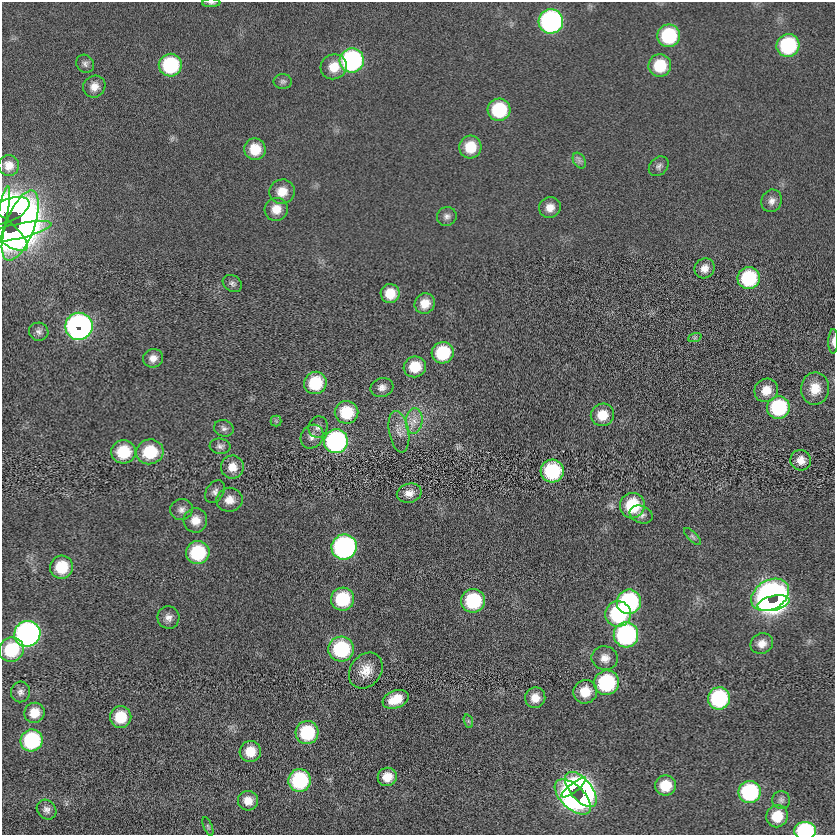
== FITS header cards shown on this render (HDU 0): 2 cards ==
NAXIS1  =                  833
NAXIS2  =                  833

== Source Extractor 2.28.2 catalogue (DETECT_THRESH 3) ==
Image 833 x 833 px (HDU 0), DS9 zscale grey, 1 PNG px = 1 image px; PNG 837 x 837 px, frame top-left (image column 1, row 833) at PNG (2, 2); each listed source drawn as its Kron ellipse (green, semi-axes under 4 px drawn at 4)
Background -0.0105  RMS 5.6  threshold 16.8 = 3 sigma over >= 5 px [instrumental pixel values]
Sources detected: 109; all 109 listed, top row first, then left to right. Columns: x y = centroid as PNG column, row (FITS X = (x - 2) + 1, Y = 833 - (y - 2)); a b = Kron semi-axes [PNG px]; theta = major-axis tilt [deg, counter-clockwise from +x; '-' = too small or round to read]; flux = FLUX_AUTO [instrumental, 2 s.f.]
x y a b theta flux
211 3 9 4 1 740
551 21 12 12 - 97000
669 36 11 11 - 28000
788 45 11 11 - 33000
352 60 12 12 - 70000
85 64 9 8 - 1400
170 65 11 11 - 31000
660 66 11 11 - 13000
334 67 13 12 - 6800
283 81 9 7 0 1200
94 87 11 10 - 3300
499 110 11 11 - 24000
470 147 11 11 - 9600
255 149 11 10 - 8300
579 161 8 5 -59 1300
9 165 10 10 - 3400
659 166 11 8 45 1500
282 192 13 12 - 5400
772 201 11 10 - 2400
550 208 11 10 - 3600
276 209 12 11 - 5000
7 211 24 11 24 100000
3 214 28 5 78 31000
447 216 10 9 - 1700
20 226 37 14 70 230000
5 231 28 10 -40 74000
14 232 38 7 13 52000
704 268 10 9 - 3000
749 278 11 11 - 28000
232 283 10 8 -32 1300
390 294 9 9 - 7200
425 304 10 10 - 5200
79 326 14 13 - 160000
39 332 10 9 - 1500
695 337 7 4 19 710
833 341 12 5 89 1600
443 353 11 10 - 19000
153 358 10 9 - 2800
415 367 11 10 - 9800
315 383 11 11 - 17000
382 387 11 9 16 2400
815 389 16 14 87 6900
766 390 12 11 - 5500
778 407 11 11 - 31000
346 412 12 11 - 15000
602 415 12 11 - 7200
276 421 5 5 - 610
414 421 13 8 85 3700
318 427 11 9 76 2000
224 428 10 8 -19 1400
399 432 21 10 -80 3900
312 437 12 10 54 2600
336 441 12 12 - 78000
220 446 10 7 -6 1500
123 452 12 11 - 15000
150 452 14 12 15 17000
801 460 10 10 - 3500
232 467 11 11 - 4200
552 471 11 11 - 26000
215 492 12 8 57 1800
409 493 12 9 13 3000
229 500 13 12 - 4000
632 506 13 12 - 17000
181 509 11 10 - 2200
641 514 12 8 -19 1800
195 520 12 12 - 4500
692 536 11 4 -45 930
344 547 13 12 - 94000
198 553 12 11 - 23000
61 567 11 11 - 13000
770 595 20 14 31 190000
342 599 11 11 - 19000
473 601 12 11 - 26000
629 602 12 12 - 51000
773 603 16 7 12 78000
618 614 13 12 - 31000
168 618 11 11 - 2500
27 634 13 12 - 140000
626 635 12 12 - 61000
762 644 11 10 - 3300
11 649 13 12 - 18000
341 649 13 12 - 30000
605 658 13 12 - 3600
366 671 19 15 52 6200
607 683 12 12 - 34000
21 692 10 9 - 1700
585 692 12 11 - 7400
535 698 10 10 - 4300
719 698 11 11 - 39000
396 699 13 8 22 7100
34 713 10 10 - 5600
121 717 11 10 - 11000
468 721 7 4 -71 650
307 733 11 11 - 22000
32 740 11 10 - 33000
250 751 11 10 - 7000
387 777 9 9 - 5300
300 781 11 11 - 33000
665 786 10 10 - 9100
574 787 15 4 37 22000
581 789 21 10 -50 90000
750 792 11 11 - 37000
573 797 22 11 -44 87000
781 800 9 9 - 1400
248 801 10 9 - 4000
47 810 11 9 -45 1900
777 816 11 10 - 8600
208 826 10 4 -68 710
805 831 11 8 1 36000
At the frame edge (FLAGS 8, measured only in part): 5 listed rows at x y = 211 3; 3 214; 5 231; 833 341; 805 831